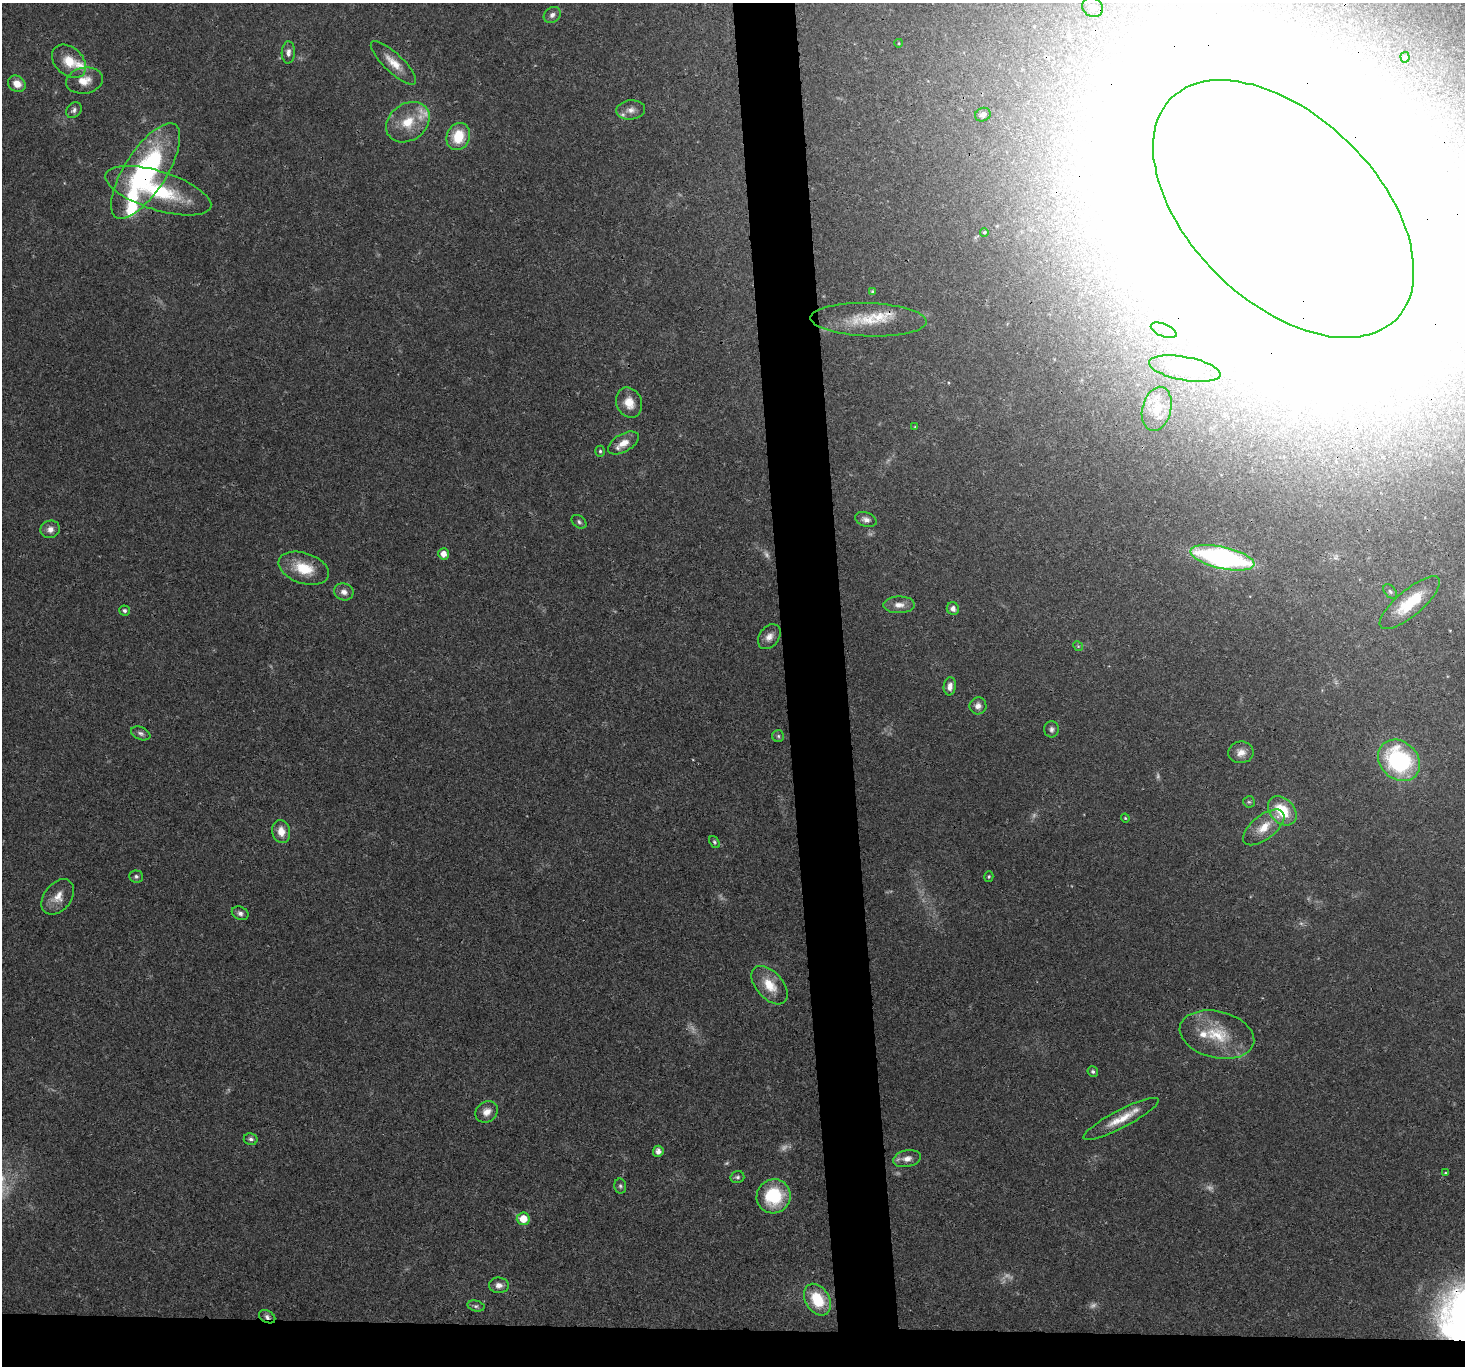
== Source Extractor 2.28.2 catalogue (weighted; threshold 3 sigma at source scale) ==
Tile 8 of 3 x 3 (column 2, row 3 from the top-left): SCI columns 1465-2927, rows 148-1511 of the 4390 x 4366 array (HDU 1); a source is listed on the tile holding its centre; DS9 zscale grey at full resolution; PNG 1467 x 1368 px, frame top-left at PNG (2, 3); each listed source drawn as its Kron ellipse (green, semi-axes under 4 px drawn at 4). Shown black and unused: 7% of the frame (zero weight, under 3 of 4 exposures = <1% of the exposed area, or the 3 px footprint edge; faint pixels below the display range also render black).
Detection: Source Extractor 2.28.2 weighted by HDU 2 'WHT'; one run over the whole footprint, this tile lists its part. Background 0.0299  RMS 0.0024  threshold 0.0107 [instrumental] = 3 sigma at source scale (4.5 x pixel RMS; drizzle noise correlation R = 1.50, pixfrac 1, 0.05/0.05 arcsec/px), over >= 5 px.
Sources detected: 99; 11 too faint to see at this stretch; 7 inside a brighter object's white glare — neither listed nor drawn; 6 inside a brighter listed object's ellipse — not listed separately; the other 75 listed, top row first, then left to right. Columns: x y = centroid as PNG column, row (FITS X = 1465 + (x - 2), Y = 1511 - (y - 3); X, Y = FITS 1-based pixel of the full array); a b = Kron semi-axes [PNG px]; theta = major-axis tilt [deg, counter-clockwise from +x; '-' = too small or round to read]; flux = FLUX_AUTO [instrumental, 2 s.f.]
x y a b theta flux
1093 7 11 9 -32 1.7
552 15 9 7 38 0.98
899 43 4 3 - 0.18
288 52 11 6 87 1.1
1405 57 5 4 - 0.38
69 61 19 13 -43 5.1
393 63 30 9 -44 3.8
84 81 18 13 10 3.5
17 84 9 7 -30 2.4
74 110 9 6 48 0.78
631 110 14 9 5 1.8
983 115 8 6 26 0.96
408 122 23 18 36 7.6
458 137 14 11 68 7.2
146 171 55 21 57 48
158 191 55 19 -17 21
1283 209 158 93 -44 8100
984 232 4 4 - 0.36
872 292 4 3 - 0.45
869 320 58 16 -2 9.8
1164 330 13 6 -22 1.4
1185 369 36 12 -10 9.1
629 403 15 12 -66 3.5
1157 409 22 14 76 4.5
915 427 4 3 - 0.21
623 443 17 9 29 2.7
600 451 5 4 - 0.42
866 520 11 7 -19 1.1
579 522 8 6 -40 0.61
50 529 10 8 18 1.6
443 554 5 5 - 2
1222 558 32 11 -13 57
304 568 26 15 -19 7.5
344 592 10 8 -18 1.5
1390 592 8 5 -49 0.53
1410 603 38 13 40 9.2
899 605 16 8 1 2
953 609 6 6 - 1.2
124 611 5 5 - 0.61
769 637 14 9 53 1.9
1078 646 5 4 - 0.29
950 686 9 6 82 1.4
978 706 8 8 - 1.3
1052 729 8 7 - 0.79
141 733 10 6 -22 0.82
778 736 6 6 - 0.48
1241 752 12 11 - 2.2
1399 760 23 18 -44 29
1249 802 6 5 - 0.4
1282 811 16 12 -47 8.8
1125 818 4 4 - 0.24
1264 827 24 12 38 4.7
281 831 11 9 -78 2.9
714 842 6 4 -53 0.42
136 876 7 6 - 0.58
989 877 5 4 - 0.36
58 897 20 13 52 3.2
240 913 9 6 -24 0.93
770 985 23 13 -48 5.4
1217 1035 38 23 -13 11
1093 1071 5 5 - 0.62
487 1112 12 10 40 2.2
1121 1119 42 9 27 5.5
251 1139 7 6 - 0.69
658 1151 5 5 - 1.3
907 1159 14 8 11 2
1445 1173 4 3 - 0.29
737 1177 7 6 - 0.58
620 1186 7 6 - 0.52
774 1196 17 16 - 14
523 1219 6 6 - 4.3
499 1285 10 8 -6 1.5
817 1300 17 12 -59 9.5
476 1306 9 5 -13 0.58
267 1317 8 6 -28 0.86
Overlapping masked pixels (flux is a lower limit): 3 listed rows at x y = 146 171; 1283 209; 267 1317
Isophote crosses this tile's border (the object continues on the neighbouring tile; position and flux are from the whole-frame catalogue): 1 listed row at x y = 1283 209